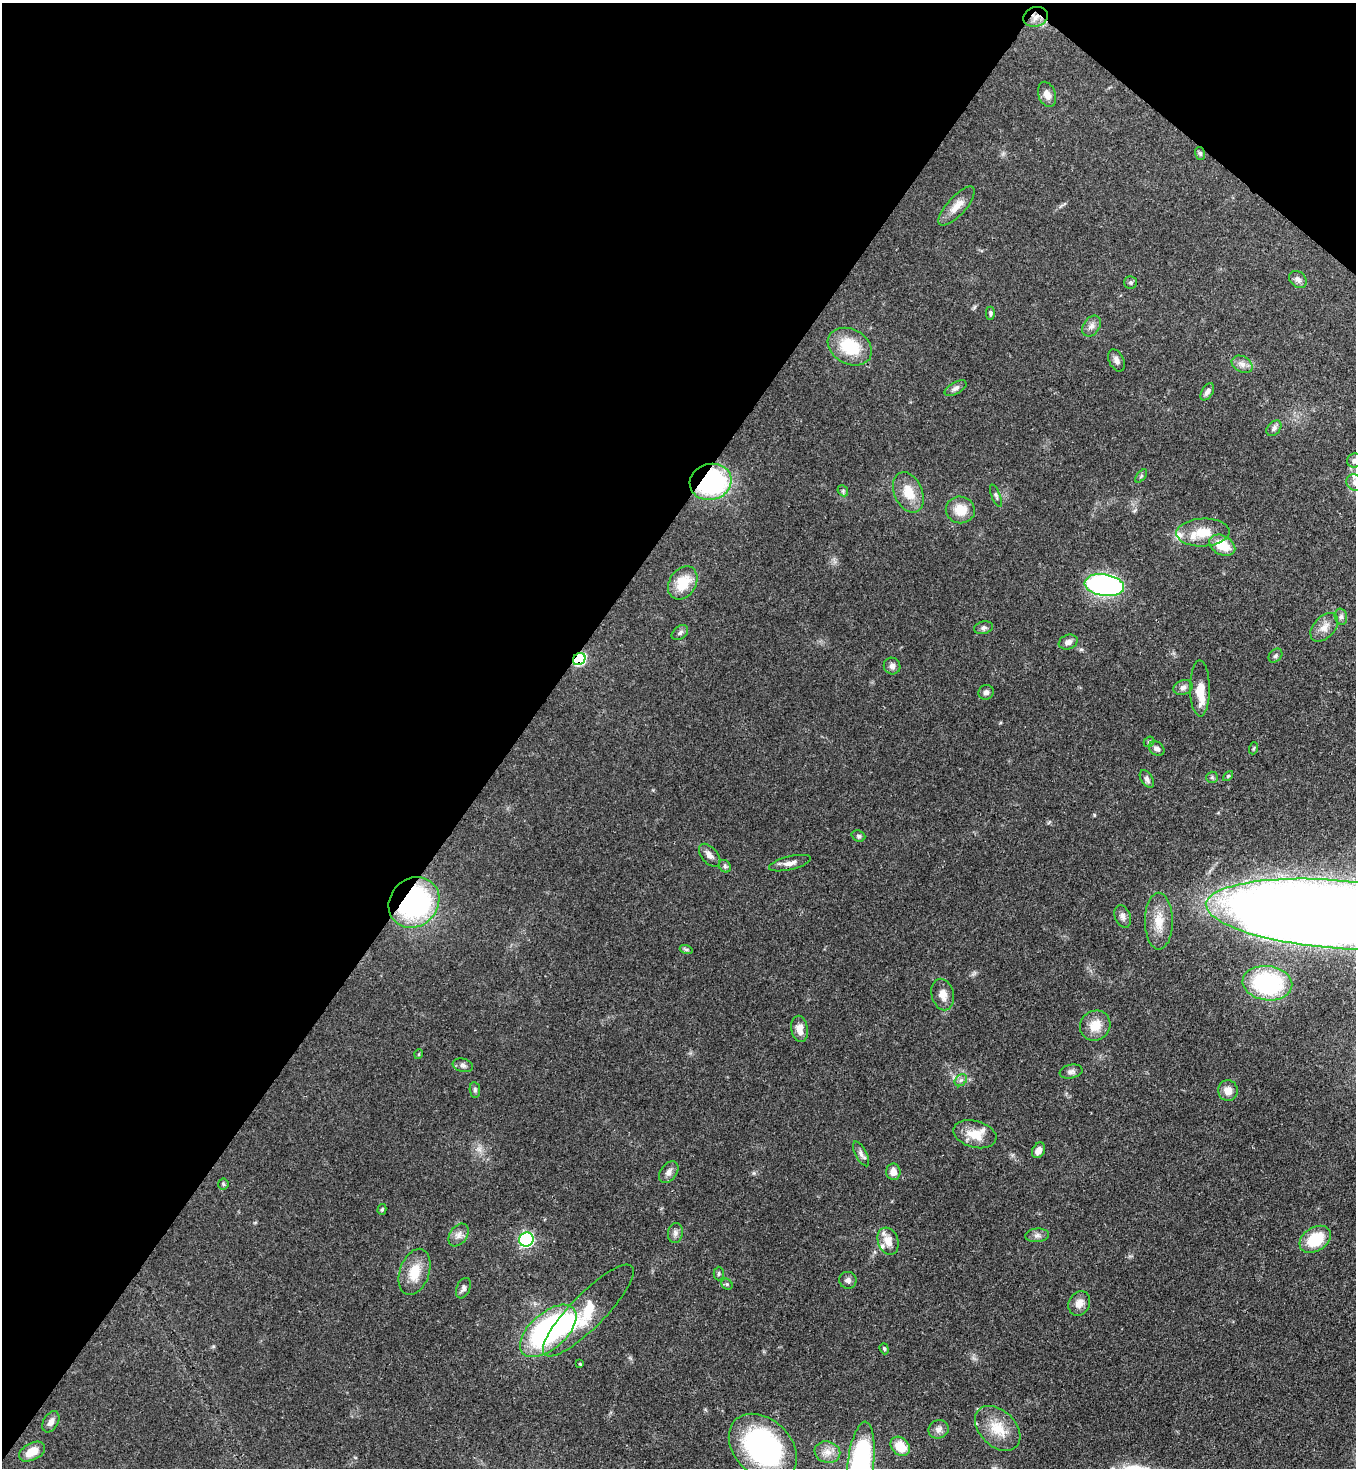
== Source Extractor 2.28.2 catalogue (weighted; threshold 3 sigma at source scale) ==
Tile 2 of 4 x 4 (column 2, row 1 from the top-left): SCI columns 1584-2937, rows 4461-5926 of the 6007 x 5986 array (HDU 1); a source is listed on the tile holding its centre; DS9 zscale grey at full resolution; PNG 1358 x 1470 px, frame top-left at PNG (2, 3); each listed source drawn as its Kron ellipse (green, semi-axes under 4 px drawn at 4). Shown black and unused: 40% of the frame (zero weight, under 3 of 4 exposures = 7% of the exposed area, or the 3 px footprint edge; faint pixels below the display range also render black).
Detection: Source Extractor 2.28.2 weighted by HDU 2 'WHT'; one run over the whole footprint, this tile lists its part. Background 0.0969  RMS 0.004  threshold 0.0181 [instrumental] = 3 sigma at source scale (4.5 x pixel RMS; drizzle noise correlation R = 1.50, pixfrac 1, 0.05/0.05 arcsec/px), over >= 5 px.
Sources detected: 97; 1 inside a brighter object's white glare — neither listed nor drawn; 3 inside a brighter listed object's ellipse — not listed separately; the other 93 listed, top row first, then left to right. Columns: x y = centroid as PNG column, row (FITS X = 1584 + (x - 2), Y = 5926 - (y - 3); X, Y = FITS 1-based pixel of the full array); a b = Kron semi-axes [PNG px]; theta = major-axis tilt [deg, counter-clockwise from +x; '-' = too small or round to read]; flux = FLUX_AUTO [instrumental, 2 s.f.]
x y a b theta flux
1036 17 12 9 18 3.2
1047 94 13 8 -71 2.8
1200 153 6 5 - 0.66
957 206 25 9 48 4.6
1298 279 10 7 -40 1.6
1131 282 6 6 - 0.81
990 313 6 4 -89 0.69
1091 326 11 8 55 2.1
850 347 23 17 -29 17
1116 360 12 7 -64 1.8
1242 364 11 8 -28 2.2
956 388 12 6 29 1.5
1207 392 9 5 58 1.5
1274 428 9 6 47 1.3
1354 461 7 7 - 1.4
1141 476 8 4 53 0.64
711 482 21 18 15 59
1355 483 8 7 - 1.7
843 491 6 4 -48 0.69
908 492 21 14 -66 8.2
996 496 12 4 -68 0.9
960 510 14 13 - 6.8
1203 533 26 14 3 9.3
1222 545 14 9 -29 8.9
683 583 18 13 57 10
1104 585 20 11 -8 100
1341 617 8 6 -76 1.1
1324 627 17 10 47 3.7
983 628 9 6 12 1.2
680 633 9 6 38 1.1
1068 642 10 7 21 1.7
1275 656 8 6 47 0.93
579 659 7 5 42 39
892 666 8 8 - 1.8
1183 687 10 7 22 1.6
1200 688 28 10 -90 8
986 692 8 7 - 1.3
1149 742 6 4 40 0.63
1157 748 8 6 -37 1.5
1254 748 6 4 71 0.44
1228 776 6 3 45 0.42
1212 777 6 5 - 0.72
1147 779 10 6 -58 1.2
858 836 7 5 -21 0.87
710 855 13 8 -48 2.4
790 863 21 6 13 2.7
725 866 7 5 -47 0.82
414 902 27 23 45 71
1335 914 130 34 -4 1700
1123 916 12 7 -68 1.9
1159 921 28 14 -90 8.5
686 949 7 4 -18 0.64
1267 983 25 17 -7 39
943 995 16 11 -76 3.7
1095 1026 16 14 39 6.8
800 1029 13 8 -80 4
419 1054 5 3 - 0.37
463 1065 10 6 -15 1.3
1071 1072 11 7 12 1.5
961 1080 7 5 43 1
475 1090 8 5 -81 0.87
1228 1091 10 9 - 3.4
975 1134 22 13 -15 7.7
1039 1150 8 6 60 2.6
861 1154 13 5 -62 1.5
669 1172 12 8 53 2.1
893 1172 8 7 - 2.9
223 1184 5 5 - 0.56
382 1209 5 4 - 0.62
675 1233 10 7 83 1.6
458 1235 12 8 56 2.3
1037 1235 12 7 4 1.6
526 1239 7 7 - 63
1315 1239 17 12 32 15
888 1241 14 10 -71 4.4
414 1272 24 14 71 8.5
719 1273 7 5 89 0.72
848 1280 8 8 - 1.5
727 1284 6 5 - 0.66
463 1288 11 6 67 1.3
1079 1303 13 10 64 3.5
588 1311 62 17 45 20
548 1331 34 18 41 80
884 1349 6 4 -70 0.49
580 1364 3 3 - 0.45
51 1422 11 7 61 2.3
998 1428 26 18 -44 10
939 1429 10 9 - 2.1
900 1446 11 8 -44 8.2
763 1447 38 28 -43 72
32 1452 14 8 28 6.2
827 1452 13 10 -18 3.7
861 1465 43 13 83 82
Overlapping masked pixels (flux is a lower limit): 5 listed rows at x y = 1036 17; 711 482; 579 659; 414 902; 1335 914
Isophote crosses this tile's border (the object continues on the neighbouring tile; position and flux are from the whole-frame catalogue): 4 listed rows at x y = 1354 461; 1355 483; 1335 914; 861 1465